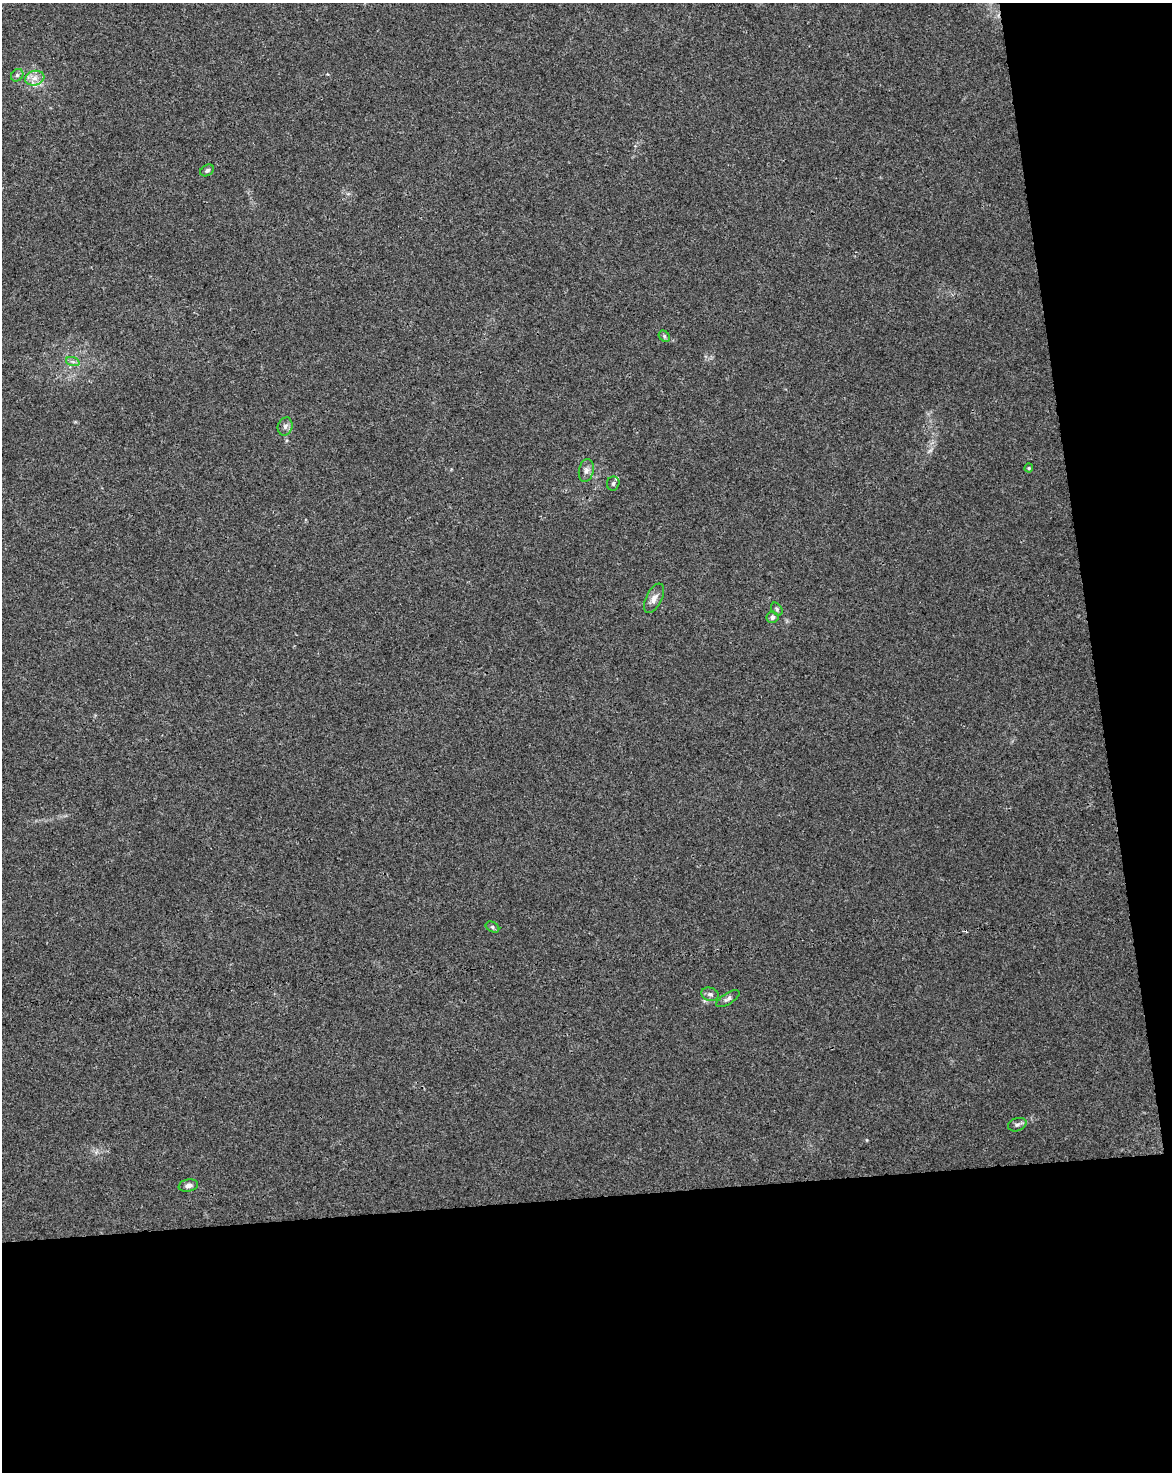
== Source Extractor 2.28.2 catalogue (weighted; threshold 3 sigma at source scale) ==
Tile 12 of 4 x 3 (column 4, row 3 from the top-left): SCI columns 3565-4734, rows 68-1537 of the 4791 x 4502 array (HDU 1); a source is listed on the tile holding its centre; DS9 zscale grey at full resolution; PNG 1174 x 1474 px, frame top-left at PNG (2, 3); each listed source drawn as its Kron ellipse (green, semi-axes under 4 px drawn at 4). Shown black and unused: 25% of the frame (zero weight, under 3 of 4 exposures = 5% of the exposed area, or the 3 px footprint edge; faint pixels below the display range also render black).
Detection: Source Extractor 2.28.2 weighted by HDU 2 'WHT'; one run over the whole footprint, this tile lists its part. Background 0.00476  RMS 0.003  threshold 0.0135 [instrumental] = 3 sigma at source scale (4.5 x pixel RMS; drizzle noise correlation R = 1.50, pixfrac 1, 0.0396/0.0396 arcsec/px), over >= 5 px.
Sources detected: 19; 1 cosmic-ray / hot-pixel residue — neither listed nor drawn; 1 inside a brighter listed object's ellipse — not listed separately; the other 17 listed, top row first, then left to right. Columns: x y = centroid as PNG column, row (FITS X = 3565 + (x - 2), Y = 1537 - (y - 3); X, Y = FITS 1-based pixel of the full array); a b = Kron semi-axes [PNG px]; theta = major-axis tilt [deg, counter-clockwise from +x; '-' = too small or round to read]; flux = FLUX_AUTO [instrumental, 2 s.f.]
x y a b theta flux
17 75 7 5 46 0.6
35 78 10 7 16 1.8
207 170 7 5 31 0.65
664 336 6 5 - 0.51
73 362 7 4 -19 0.65
285 426 9 7 69 1
1029 468 4 4 - 0.33
586 470 11 7 78 1.4
613 483 7 6 - 0.69
654 598 16 8 63 2
777 609 7 5 -53 0.62
772 617 6 5 - 1.1
492 927 7 5 -28 0.56
710 994 9 6 -18 1
728 999 13 5 32 1.1
1017 1125 9 6 18 1
188 1185 10 6 11 1.3